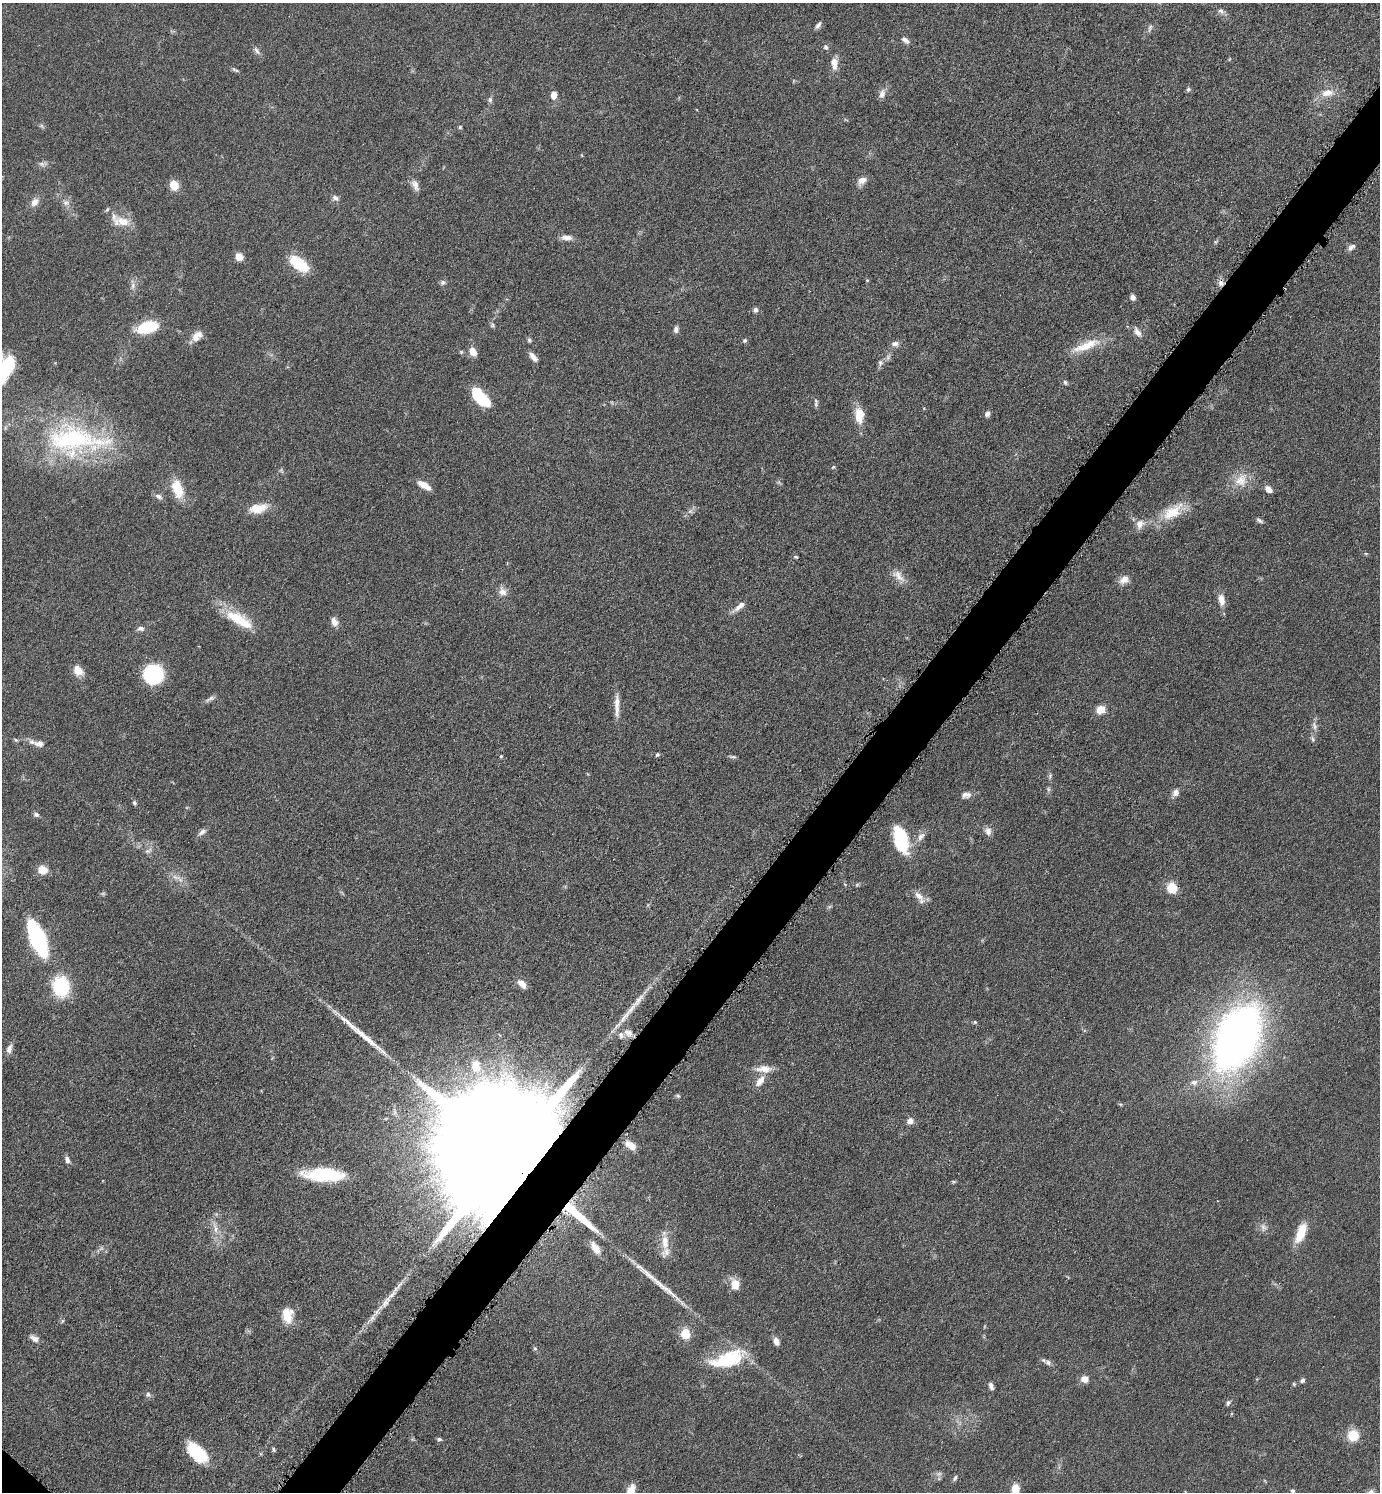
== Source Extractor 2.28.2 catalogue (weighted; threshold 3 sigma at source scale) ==
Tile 10 of 4 x 4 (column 2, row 3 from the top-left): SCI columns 1540-2917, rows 1497-2986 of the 5975 x 5973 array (HDU 1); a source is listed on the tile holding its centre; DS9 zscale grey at full resolution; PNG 1382 x 1494 px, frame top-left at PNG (2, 3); no overlay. Shown black and unused: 4% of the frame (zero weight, under 4 of 8 exposures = <1% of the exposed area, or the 3 px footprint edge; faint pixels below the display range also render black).
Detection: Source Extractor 2.28.2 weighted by HDU 2 'WHT'; one run over the whole footprint, this tile lists its part. Background 0.0485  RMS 0.004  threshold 0.0165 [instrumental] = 3 sigma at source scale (4.09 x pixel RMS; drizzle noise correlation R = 1.36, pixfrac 0.8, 0.05/0.05 arcsec/px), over >= 5 px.
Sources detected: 156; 2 too faint to see at this stretch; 4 long thin detections or spike segments (spike, bleed or trail) — not listed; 5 inside a brighter listed object's ellipse — not listed separately; the other 145 listed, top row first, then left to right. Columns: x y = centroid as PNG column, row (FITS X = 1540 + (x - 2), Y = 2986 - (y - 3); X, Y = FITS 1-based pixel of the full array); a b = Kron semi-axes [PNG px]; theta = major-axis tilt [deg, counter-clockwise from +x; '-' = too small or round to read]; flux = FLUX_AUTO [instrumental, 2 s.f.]
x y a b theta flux
1221 11 9 6 -50 1.4
818 25 11 5 51 1.1
1150 28 10 5 66 0.97
905 40 10 6 -33 1.6
826 47 7 6 - 0.97
257 51 13 5 -62 1.3
834 63 15 8 -85 3.7
235 70 12 4 -24 0.83
1188 89 6 5 - 0.79
1327 93 19 10 9 4.7
882 94 12 8 74 2.1
554 95 7 6 - 3.1
490 100 8 6 -77 0.89
460 127 5 4 - 0.46
42 164 9 5 -27 1.2
862 180 11 8 37 2.9
174 185 11 9 -72 4.9
415 185 16 8 -67 2.3
335 198 9 6 -36 1.3
34 202 12 9 56 2.7
66 203 9 7 -23 1.7
123 222 31 10 -24 6.4
567 238 14 7 -2 2.3
1351 247 10 6 38 1.5
239 257 9 8 - 2.8
299 264 25 12 -36 11
867 280 4 4 - 0.4
442 282 7 6 - 1
1221 283 8 6 -55 1.7
133 286 9 6 89 1.5
1133 297 6 5 - 1.5
755 310 6 5 - 1.1
492 325 8 5 83 0.76
147 327 18 9 15 21
676 329 9 6 86 1.2
1137 332 14 8 -54 2.2
197 336 16 10 45 3.4
529 340 6 5 - 0.65
745 340 6 5 - 0.69
895 344 10 7 10 1.5
1086 346 41 10 21 8.6
473 351 9 7 -59 3.9
461 352 6 5 - 0.53
533 357 13 5 -50 2.2
880 363 9 7 70 1.2
7 367 23 11 75 25
1065 382 6 5 - 0.75
480 397 20 9 -47 21
816 403 12 4 89 0.89
987 414 7 6 - 1.3
859 418 17 11 -63 4.3
75 440 94 41 -3 66
833 467 5 4 - 0.5
1241 480 22 15 51 6.9
424 485 16 6 -31 3.9
177 489 23 13 -71 8.8
1269 489 9 6 -41 2.3
159 496 11 6 -27 1.4
258 508 25 11 11 6.2
690 511 8 4 36 1.2
1172 512 33 16 34 11
1259 521 9 4 -28 0.93
1140 524 14 10 52 3
796 557 5 4 - 0.46
898 576 21 10 -46 3.6
1124 580 13 9 30 3.1
502 592 11 9 -56 2.6
1221 600 15 8 -79 3.5
739 606 19 6 40 2.7
239 619 37 13 -30 14
334 621 10 7 -59 2.4
140 629 10 6 7 1.4
78 670 10 8 -52 5.2
153 674 18 18 - 25
210 699 14 5 28 1.3
617 705 33 6 -90 3.9
1101 710 9 7 34 4.8
1314 726 12 6 -71 1.6
1313 739 7 5 -70 0.82
16 740 6 4 -44 0.49
39 743 11 7 -2 2.8
657 754 6 4 36 0.6
501 756 4 4 - 0.41
733 757 10 3 -7 0.67
1050 776 7 4 66 0.71
1176 793 10 8 62 1.8
966 795 13 8 4 2.1
134 803 6 5 - 0.64
36 815 7 6 - 0.94
988 831 11 9 -56 1.9
202 832 12 6 35 1.4
921 836 13 7 49 2.2
901 839 26 12 -76 25
42 870 11 9 -12 3.7
176 877 16 5 -17 2
1172 888 11 9 -67 7.3
919 896 16 8 -42 2.9
37 939 24 9 -68 80
522 984 13 7 -45 2.7
61 986 13 10 -79 33
638 1001 29 7 53 5.1
975 1022 5 5 - 0.46
628 1033 13 8 -40 2.6
1238 1038 52 31 67 270
9 1049 12 7 73 1.9
476 1066 18 13 -80 7.8
764 1069 23 9 -2 4.6
760 1081 17 8 52 3.6
1194 1082 10 8 5 2
678 1096 6 5 - 0.61
1120 1104 6 3 -17 0.47
910 1121 7 7 - 2
630 1145 14 7 -34 3.6
504 1153 58 24 -42 42000
67 1160 10 6 -75 1.3
324 1175 44 13 -1 23
1263 1227 11 7 -74 1.7
215 1229 14 6 -77 2.6
1301 1233 27 11 68 7.7
665 1242 22 10 -89 5.1
595 1248 17 9 -55 4.1
735 1285 11 9 -89 4.9
287 1317 20 11 -78 5.6
62 1321 6 4 71 0.49
685 1334 11 10 - 6.2
35 1338 12 7 -29 1.9
776 1341 9 6 -69 2.1
535 1348 6 5 - 0.67
727 1359 45 17 18 22
1048 1362 8 7 - 1.4
1085 1379 7 6 - 3.2
1302 1380 6 5 - 0.94
1294 1384 5 4 - 0.48
991 1386 8 5 -70 1.4
148 1394 7 6 - 0.93
1228 1403 7 5 62 0.86
1353 1435 12 12 - 7.6
439 1439 6 5 - 0.64
274 1449 7 3 -80 0.54
197 1452 24 13 -44 17
939 1474 7 4 19 0.81
955 1478 8 5 60 0.84
1015 1489 11 8 -88 4.8
631 1491 11 6 69 5.4
1293 1491 5 5 - 0.74
Overlapping masked pixels (flux is a lower limit): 2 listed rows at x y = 1221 283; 504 1153
Isophote crosses this tile's border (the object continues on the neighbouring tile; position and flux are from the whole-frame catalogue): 4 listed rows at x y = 7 367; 37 939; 1015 1489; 631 1491